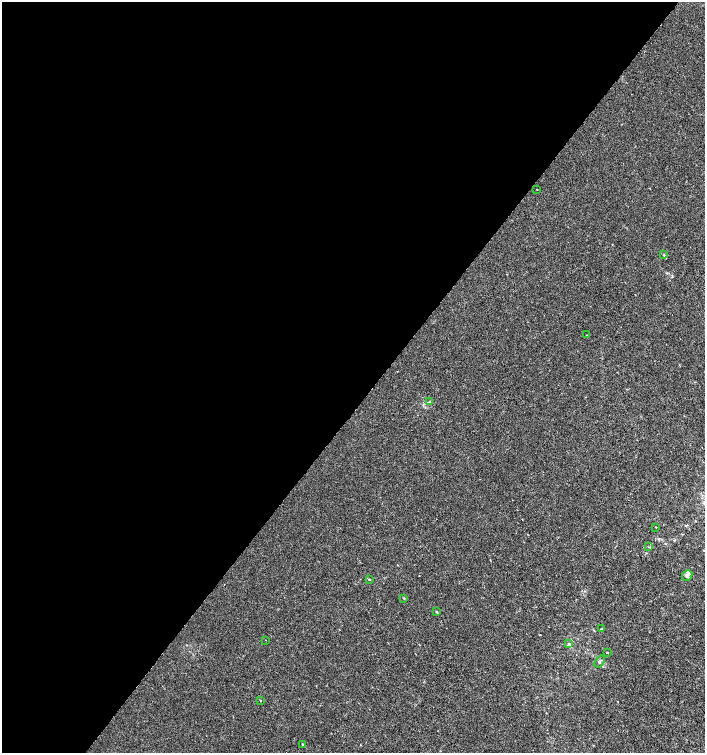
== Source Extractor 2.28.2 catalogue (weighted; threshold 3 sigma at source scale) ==
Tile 5 of 4 x 4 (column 1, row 2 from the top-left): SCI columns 237-1641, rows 3003-4504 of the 6028 x 6010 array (HDU 1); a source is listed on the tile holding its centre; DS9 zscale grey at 2 x 2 block average (1 PNG px = mean of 2 x 2 image px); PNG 707 x 755 px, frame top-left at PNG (2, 2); each listed source drawn as its Kron ellipse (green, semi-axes under 4 px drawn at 4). Shown black and unused: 54% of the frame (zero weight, under 2 of 3 exposures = <1% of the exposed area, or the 3 px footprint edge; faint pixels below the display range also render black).
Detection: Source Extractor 2.28.2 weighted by HDU 2 'WHT'; one run over the whole footprint, this tile lists its part. Background 2.31e-04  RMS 0.0021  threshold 0.00961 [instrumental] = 3 sigma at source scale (4.5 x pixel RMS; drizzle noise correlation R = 1.50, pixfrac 1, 0.0396/0.0396 arcsec/px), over >= 5 px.
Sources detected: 18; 1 inside a brighter listed object's ellipse — not listed separately; the other 17 listed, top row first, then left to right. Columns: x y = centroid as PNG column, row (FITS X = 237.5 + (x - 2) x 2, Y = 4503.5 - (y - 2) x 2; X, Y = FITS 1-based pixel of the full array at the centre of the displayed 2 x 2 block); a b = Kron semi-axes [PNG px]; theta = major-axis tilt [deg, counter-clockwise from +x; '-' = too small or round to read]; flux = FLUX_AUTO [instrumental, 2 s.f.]
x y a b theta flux
537 190 2 2 - 0.23
664 255 3 2 - 0.29
586 335 2 2 - 0.23
430 402 3 3 - 0.86
656 527 3 2 - 0.19
649 547 3 2 - 0.26
687 575 6 4 49 1.6
369 579 3 2 - 0.34
404 598 3 2 - 0.31
436 612 3 2 - 0.35
601 629 3 3 - 0.4
265 640 2 2 - 0.38
569 644 4 3 - 0.7
607 652 3 2 - 0.24
600 661 7 3 56 0.74
260 700 2 2 - 1.3
302 744 2 2 - 0.64
Diffuse or blended objects may show on this block-average render without a row.